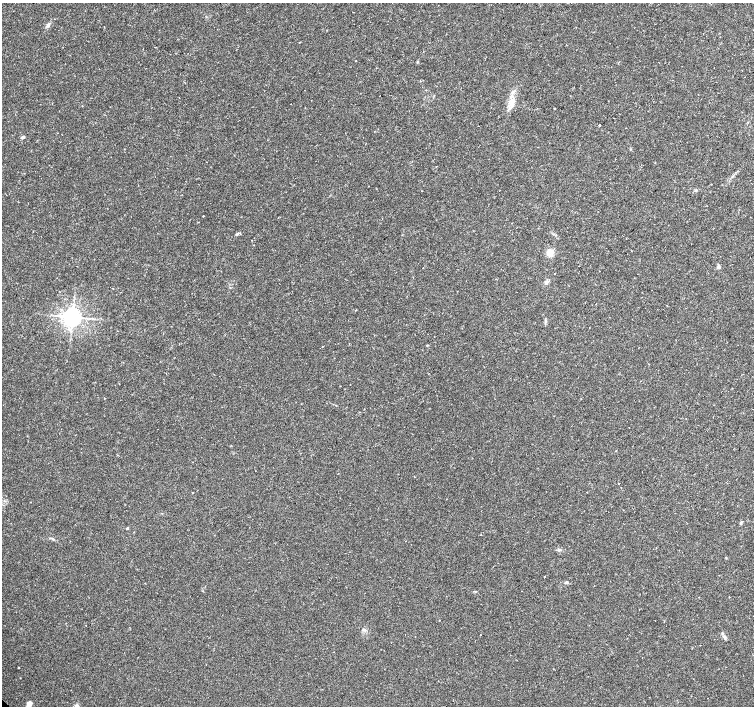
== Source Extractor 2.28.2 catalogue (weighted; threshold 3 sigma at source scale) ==
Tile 10 of 4 x 4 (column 2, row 3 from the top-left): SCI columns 1504-3006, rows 1553-2959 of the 6017 x 5985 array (HDU 1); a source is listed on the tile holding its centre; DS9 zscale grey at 2 x 2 block average (1 PNG px = mean of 2 x 2 image px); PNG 756 x 708 px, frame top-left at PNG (2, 3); no overlay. Shown black and unused: <1% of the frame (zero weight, under 2 of 3 exposures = <1% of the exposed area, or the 3 px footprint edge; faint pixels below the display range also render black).
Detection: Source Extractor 2.28.2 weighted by HDU 2 'WHT'; one run over the whole footprint, this tile lists its part. Background 0.0308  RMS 0.0036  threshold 0.0164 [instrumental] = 3 sigma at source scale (4.5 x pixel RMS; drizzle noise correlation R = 1.50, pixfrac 1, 0.0396/0.0396 arcsec/px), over >= 5 px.
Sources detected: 35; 2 cosmic-ray / hot-pixel residue — not listed; the other 33 listed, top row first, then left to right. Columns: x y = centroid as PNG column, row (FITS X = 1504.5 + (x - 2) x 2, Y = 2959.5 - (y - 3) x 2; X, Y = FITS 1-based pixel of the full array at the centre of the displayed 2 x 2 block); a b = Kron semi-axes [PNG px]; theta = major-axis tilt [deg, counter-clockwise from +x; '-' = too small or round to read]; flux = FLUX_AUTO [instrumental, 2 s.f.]
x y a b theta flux
48 25 6 4 51 2.3
299 42 2 2 - 0.3
417 62 3 3 - 0.68
420 81 2 2 - 0.62
512 92 4 3 - 1.4
512 100 7 4 -40 2.9
555 108 2 2 - 0.51
600 125 2 2 - 1.6
23 137 5 3 - 1.5
203 216 2 2 - 0.54
237 234 4 2 - 0.81
550 252 8 7 - 6.3
719 267 5 3 - 1.3
554 274 2 2 - 0.61
547 282 5 4 - 2.1
72 317 5 4 - 590
545 321 5 3 - 1.5
589 328 2 2 - 0.25
323 346 2 2 - 0.53
104 398 2 2 - 0.42
618 483 2 2 - 0.35
192 492 3 2 - 0.33
127 528 2 2 - 1.2
481 535 2 2 - 0.35
53 539 4 2 - 0.78
544 576 2 2 - 1.1
566 582 4 3 - 0.9
363 630 6 3 40 1.4
480 635 2 2 - 0.4
724 637 6 3 -44 1.8
18 668 2 2 - 0.44
29 704 3 3 - 8.8
77 706 5 4 - 2.6
Isophote crosses this tile's border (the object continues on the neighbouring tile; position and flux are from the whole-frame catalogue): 1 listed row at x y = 77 706
Diffuse or blended objects may show on this block-average render without a row.